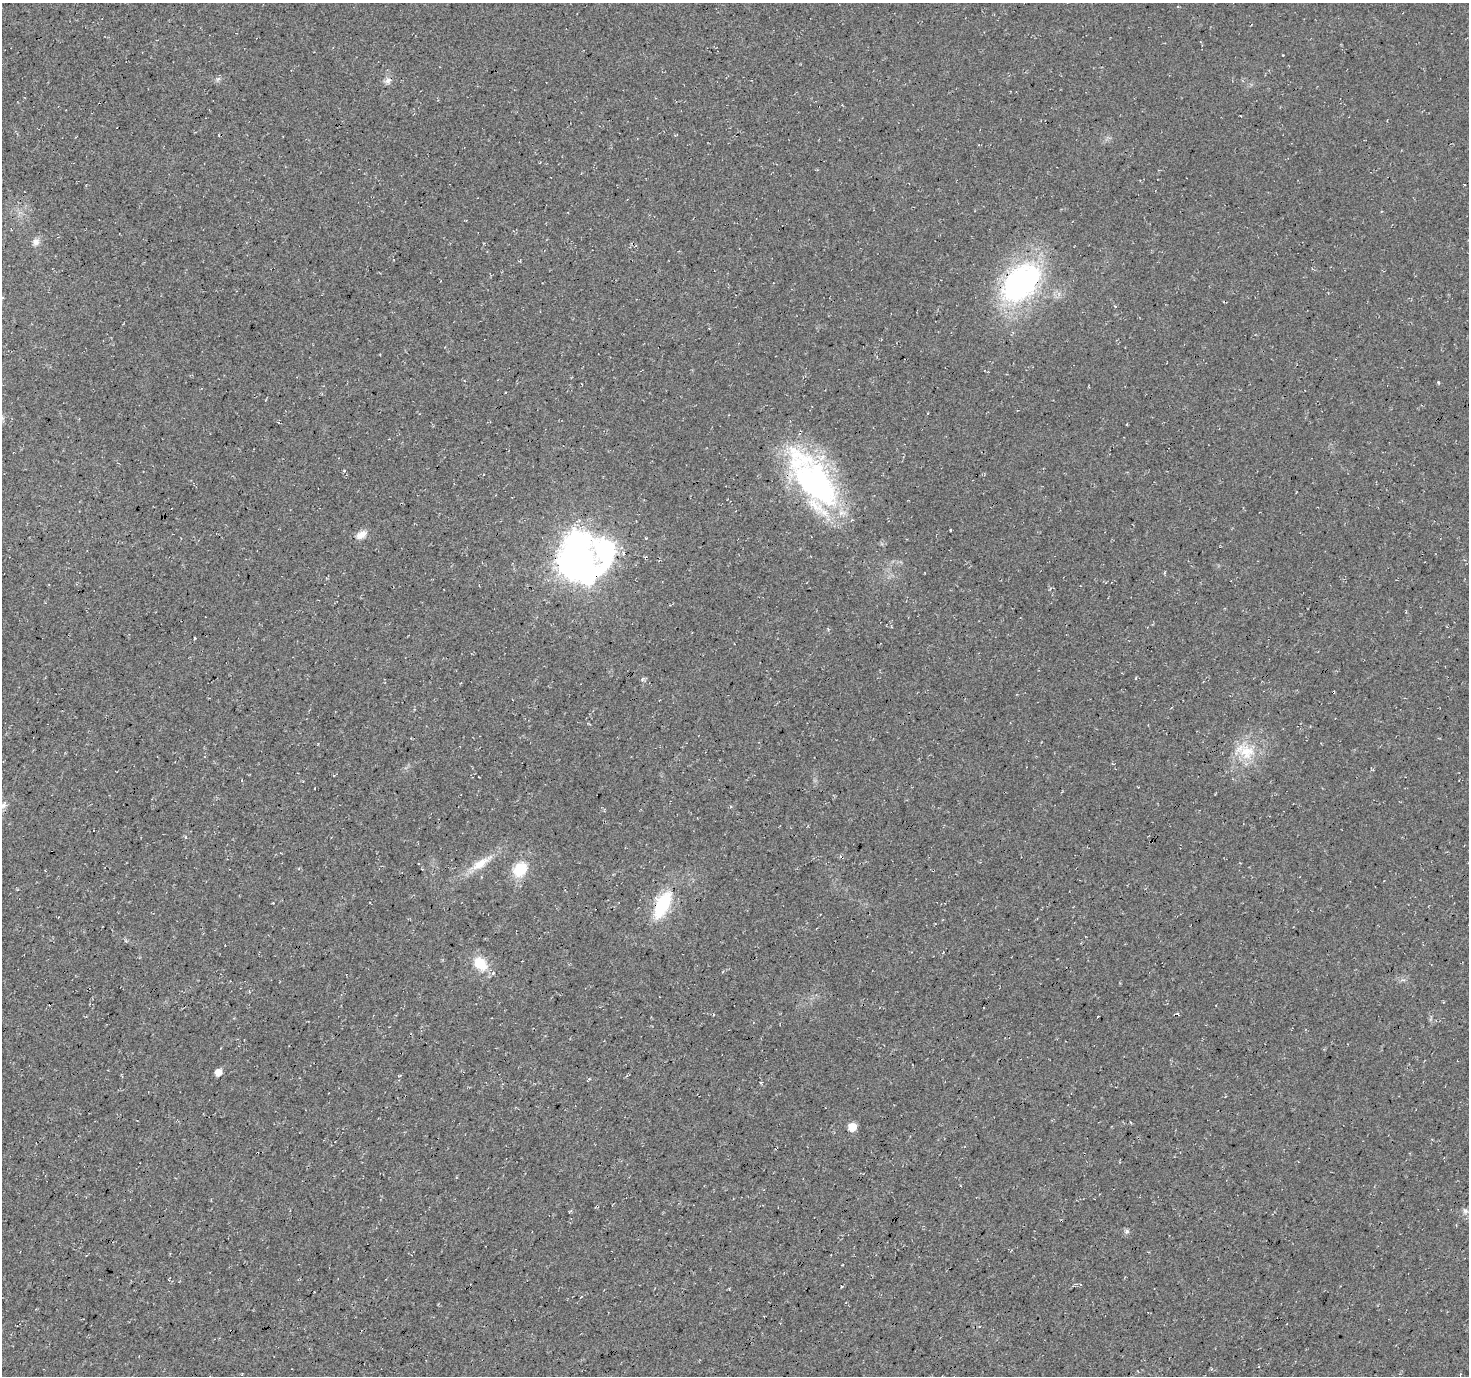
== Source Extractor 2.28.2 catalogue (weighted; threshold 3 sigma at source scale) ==
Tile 7 of 4 x 4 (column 3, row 2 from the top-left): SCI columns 2945-4411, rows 3014-4387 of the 5880 x 5952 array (HDU 1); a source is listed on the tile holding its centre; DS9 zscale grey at full resolution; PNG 1471 x 1378 px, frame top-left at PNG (2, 3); no overlay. Shown black and unused: <1% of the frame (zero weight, under 3 of 4 exposures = <1% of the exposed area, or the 3 px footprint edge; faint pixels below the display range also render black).
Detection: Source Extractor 2.28.2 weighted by HDU 2 'WHT'; one run over the whole footprint, this tile lists its part. Background 0.0149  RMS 0.005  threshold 0.0226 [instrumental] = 3 sigma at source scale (4.5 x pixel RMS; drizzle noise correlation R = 1.50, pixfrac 1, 0.0396/0.0396 arcsec/px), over >= 5 px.
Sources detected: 27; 2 inside a brighter object's white glare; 1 cosmic-ray / hot-pixel residue — not listed; the other 24 listed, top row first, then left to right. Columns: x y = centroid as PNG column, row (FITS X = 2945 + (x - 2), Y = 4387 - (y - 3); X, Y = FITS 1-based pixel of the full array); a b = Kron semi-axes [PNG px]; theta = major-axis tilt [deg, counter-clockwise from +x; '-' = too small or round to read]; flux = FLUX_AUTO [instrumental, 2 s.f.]
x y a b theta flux
388 81 10 7 41 2.1
36 242 10 9 - 2.6
1021 282 46 29 44 110
1439 383 5 2 - 0.49
813 480 84 36 -55 110
361 535 14 8 32 4
606 550 12 10 -87 190
569 564 10 9 - 340
195 638 3 2 - 0.45
1247 752 23 21 1 15
3 805 10 7 53 2.6
731 806 4 3 - 0.52
185 837 4 3 - 0.55
480 864 27 10 31 8.8
520 869 20 16 42 13
663 904 32 15 63 27
480 963 20 14 -51 11
218 1072 5 5 - 4.9
400 1075 4 3 - 0.38
852 1127 6 6 - 8.9
1465 1211 8 7 - 1.6
1127 1231 6 5 - 1.1
842 1286 4 2 - 0.5
980 1326 4 2 - 0.38
Overlapping masked pixels (flux is a lower limit): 3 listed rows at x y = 1021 282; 813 480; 663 904